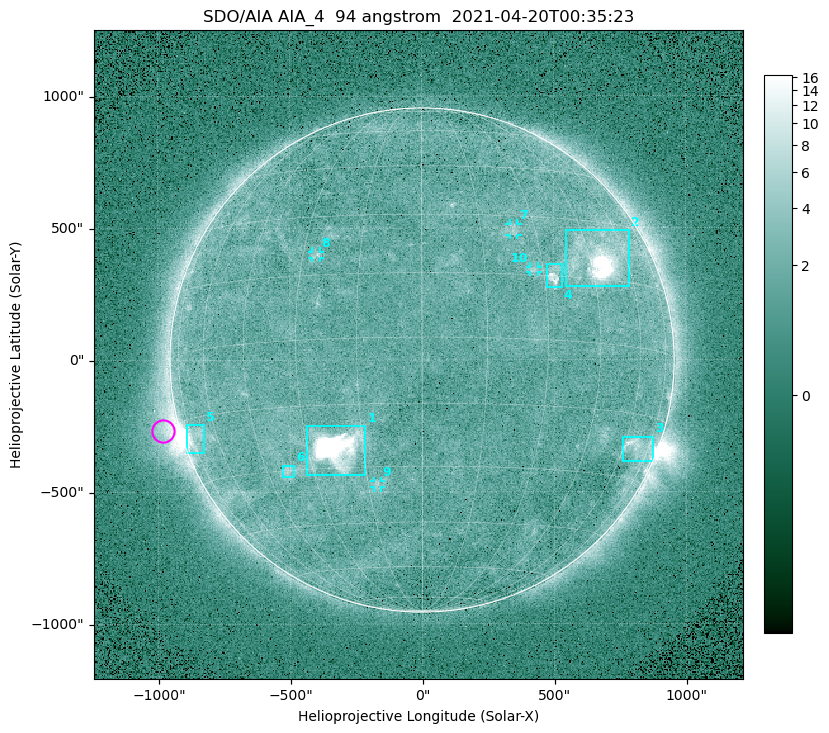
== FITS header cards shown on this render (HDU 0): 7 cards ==
TELESCOP= 'SDO/AIA '
INSTRUME= 'AIA_4   '
WAVELNTH=                   94
WAVEUNIT= 'angstrom'
DATE-OBS= '2021-04-20T00:35:23.12'
CTYPE1  = 'HPLN-TAN'
CTYPE2  = 'HPLT-TAN'

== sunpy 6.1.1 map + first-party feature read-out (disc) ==
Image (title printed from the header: SDO/AIA AIA_4  94 angstrom  2021-04-20T00:35:23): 512 x 512 px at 4.8 arcsec/px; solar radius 955 arcsec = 199 px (full disc in frame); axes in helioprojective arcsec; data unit not stated in the header (colour bar unlabelled)
Orientation: roll -0.138 deg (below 1 deg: not rotated)
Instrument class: DISC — disc imager (sunpy class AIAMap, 94 A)
Bright regions (active regions / flare kernels): reference = the median radial profile (limb darkening/brightening removed); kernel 5 px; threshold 5 sigma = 2.45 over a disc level ~1.71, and >= 1.15x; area >= 9 px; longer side >= 5 px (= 24 arcsec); searched inside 0.97 R_sun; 10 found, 10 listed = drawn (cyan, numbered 1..; 4 of them under ~33 arcsec drawn as corner ticks so the feature stays visible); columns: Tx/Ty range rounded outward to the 10 arcsec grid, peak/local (2 s.f.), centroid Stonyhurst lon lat
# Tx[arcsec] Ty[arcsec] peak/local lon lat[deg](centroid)
1 -440..-210 -440..-250 365 -22 -25
2 540..790 280..490 30 +48 +20
3 760..880 -390..-290 4.6 +67 -22
4 470..530 270..360 5.4 +33 +15
5 -900..-820 -350..-240 7.3 -72 -19
6 -530..-480 -440..-400 3.1 -38 -30
7 330..370 470..520 3 +24 +26
8 -420..-380 390..410 2.9 -26 +20
9 -180..-160 -480..-450 2.9 -12 -34
10 410..440 330..360 2.9 +27 +16
Off-limb structures (1.02-1.3 R_sun): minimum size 50 px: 6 found; the strongest spans PA ~90..115 deg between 1.02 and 1.21 R_sun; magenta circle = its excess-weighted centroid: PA ~105 deg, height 1.06 R_sun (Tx ~-980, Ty ~-270 arcsec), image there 4.5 x the reference